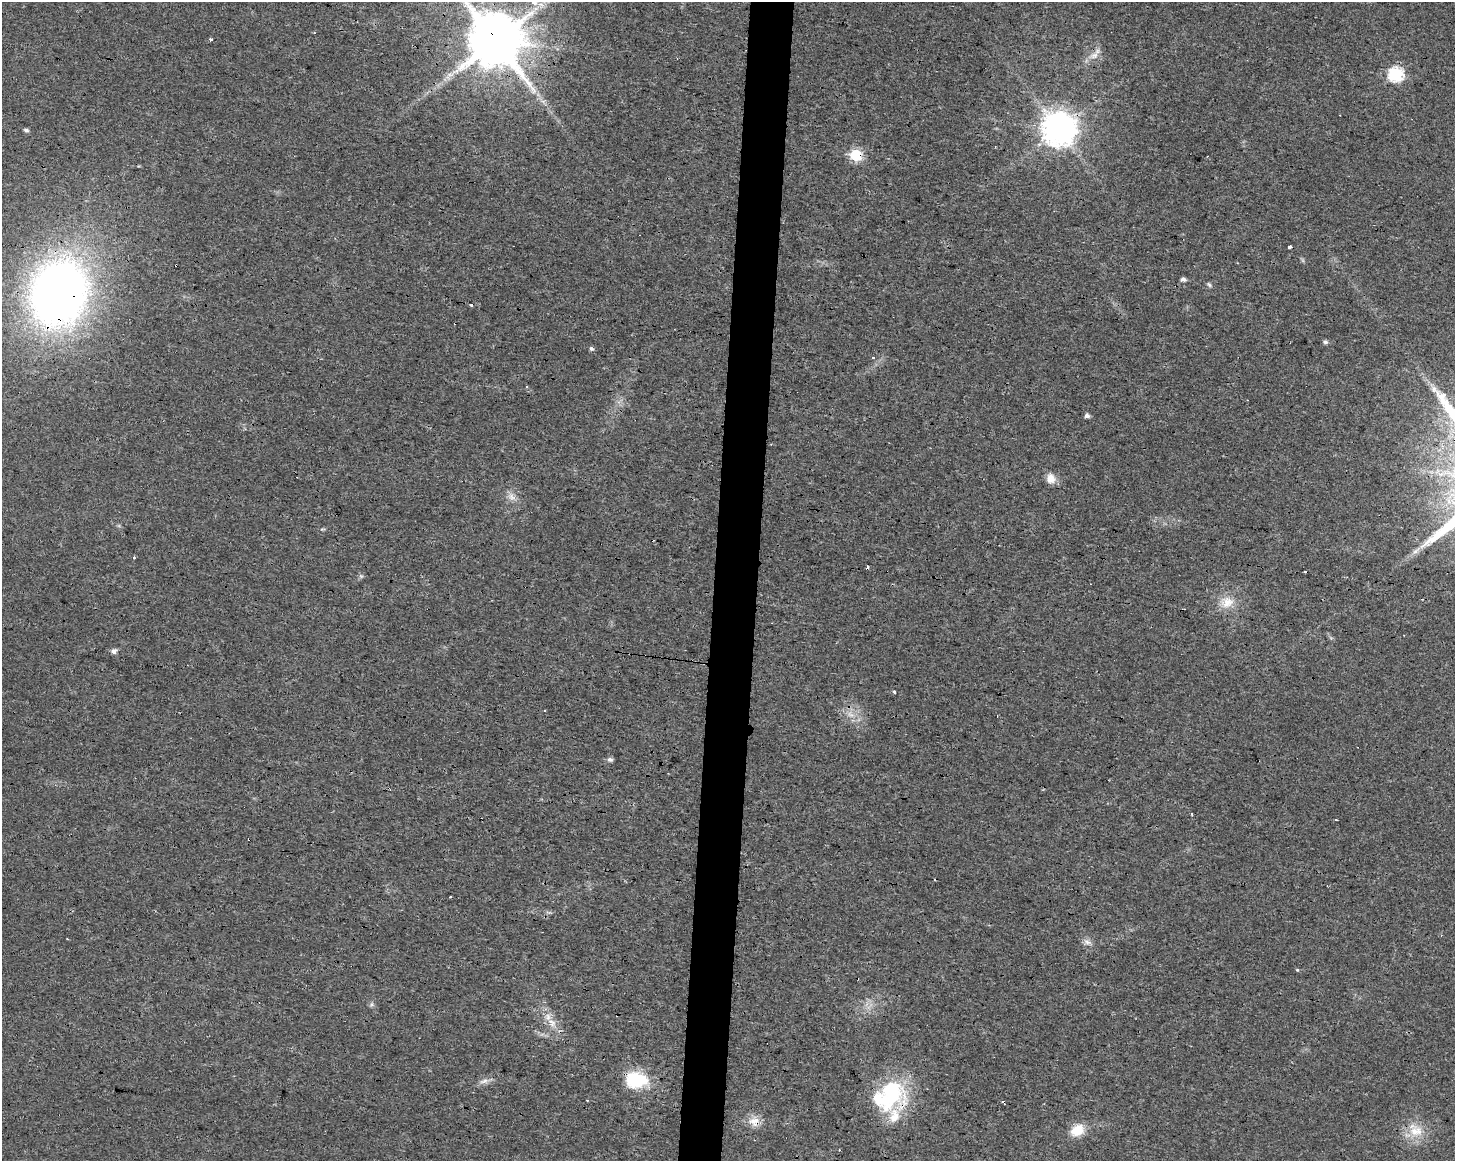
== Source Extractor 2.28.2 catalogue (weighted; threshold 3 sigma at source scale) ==
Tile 5 of 3 x 4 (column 2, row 2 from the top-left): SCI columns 1735-3187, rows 2318-3476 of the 4865 x 4639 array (HDU 1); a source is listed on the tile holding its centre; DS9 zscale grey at full resolution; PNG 1457 x 1163 px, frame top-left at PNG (2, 2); no overlay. Shown black and unused: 3% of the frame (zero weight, under 3 of 4 exposures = <1% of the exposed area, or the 3 px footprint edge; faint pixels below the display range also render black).
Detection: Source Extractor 2.28.2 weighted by HDU 2 'WHT'; one run over the whole footprint, this tile lists its part. Background 0.0168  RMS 0.0031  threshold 0.0137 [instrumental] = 3 sigma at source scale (4.5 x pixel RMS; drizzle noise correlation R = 1.50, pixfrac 1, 0.0396/0.0396 arcsec/px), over >= 5 px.
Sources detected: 53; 1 inside a brighter object's white glare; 7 cosmic-ray / hot-pixel residue — not listed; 2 inside a brighter listed object's ellipse — not listed separately; the other 43 listed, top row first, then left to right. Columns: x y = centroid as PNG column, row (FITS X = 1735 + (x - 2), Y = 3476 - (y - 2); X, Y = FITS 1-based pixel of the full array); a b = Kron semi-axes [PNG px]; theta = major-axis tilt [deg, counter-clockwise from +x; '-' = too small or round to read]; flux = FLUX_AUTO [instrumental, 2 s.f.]
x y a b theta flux
534 2 6 6 - 1.6
210 39 3 3 - 0.67
495 40 15 14 - 2500
1094 55 15 9 31 2.6
1396 74 7 7 - 53
1059 129 10 10 - 570
26 130 5 4 - 0.78
856 155 7 6 - 27
1289 247 4 3 - 0.9
1183 279 5 4 - 1.1
1209 285 7 4 -62 0.58
58 293 58 47 72 230
472 304 3 3 - 3.5
1325 342 5 5 - 0.77
591 348 6 5 - 0.62
527 387 4 3 - 0.35
1434 389 10 7 -90 1.4
1087 416 5 5 - 1.1
1051 478 13 11 -69 2.6
511 497 14 6 -84 1.9
1416 551 12 6 34 1.5
134 557 3 3 - 0.86
361 576 6 5 - 0.52
1227 602 19 16 19 5.3
113 651 6 5 - 1.4
894 692 3 3 - 5.5
850 714 10 6 -29 1.7
610 759 7 6 - 0.83
1336 820 3 3 - 0.72
249 839 3 3 - 0.99
1327 886 3 2 - 0.43
450 897 3 3 - 1.2
68 939 3 2 - 0.35
1088 942 11 7 -19 1.4
1297 970 5 4 - 0.33
372 1004 7 4 71 0.54
552 1023 15 11 -60 3.6
636 1080 25 17 -1 14
484 1081 14 6 10 1.6
892 1091 43 31 -42 24
754 1121 15 14 - 3.4
1077 1130 16 12 25 5.8
1416 1131 21 17 -15 6.8
Overlapping masked pixels (flux is a lower limit): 7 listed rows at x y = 495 40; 1059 129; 856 155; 58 293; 249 839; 892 1091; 754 1121
Isophote crosses this tile's border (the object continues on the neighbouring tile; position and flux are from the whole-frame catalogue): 2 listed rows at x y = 534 2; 495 40